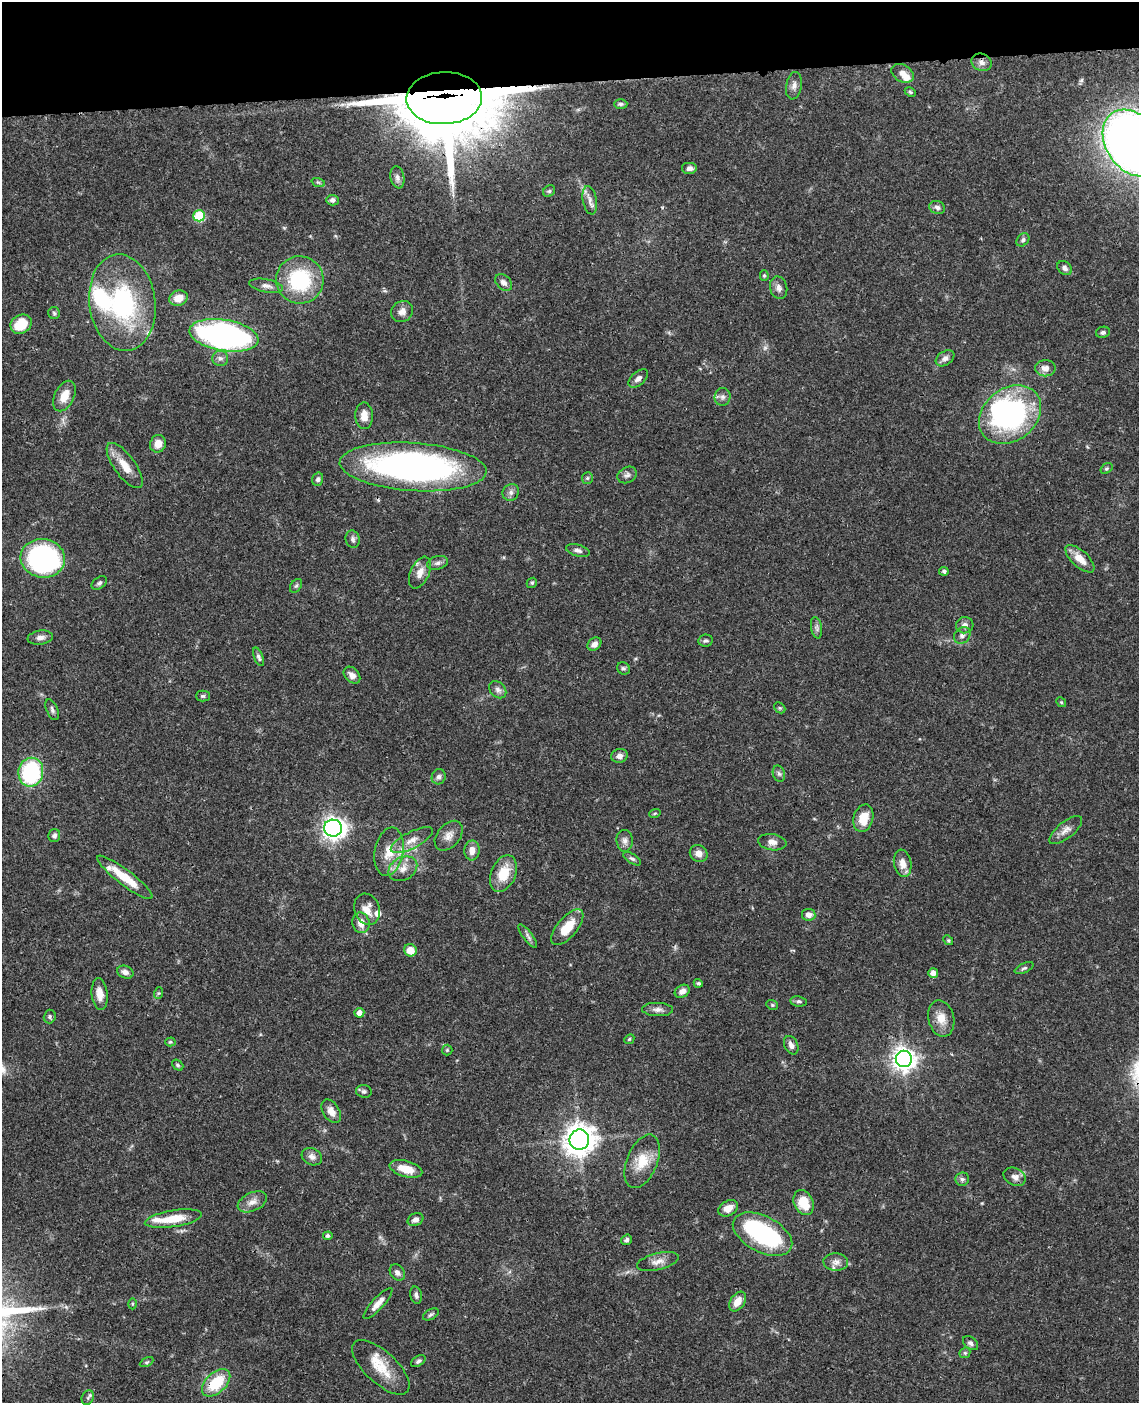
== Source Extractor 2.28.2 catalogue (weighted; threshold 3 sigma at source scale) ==
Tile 3 of 4 x 3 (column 3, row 1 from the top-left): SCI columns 2391-3527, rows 3058-4458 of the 4780 x 4613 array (HDU 1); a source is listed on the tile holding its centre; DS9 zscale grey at full resolution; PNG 1141 x 1405 px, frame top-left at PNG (2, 2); each listed source drawn as its Kron ellipse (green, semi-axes under 4 px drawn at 4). Shown black and unused: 6% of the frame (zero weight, under 3 of 4 exposures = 6% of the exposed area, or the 3 px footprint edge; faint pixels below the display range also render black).
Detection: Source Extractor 2.28.2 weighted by HDU 2 'WHT'; one run over the whole footprint, this tile lists its part. Background 0.0453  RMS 0.0029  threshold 0.0129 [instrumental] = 3 sigma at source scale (4.5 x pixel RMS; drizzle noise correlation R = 1.50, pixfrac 1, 0.05/0.05 arcsec/px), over >= 5 px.
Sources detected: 157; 1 too faint to see at this stretch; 2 inside a brighter object's white glare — neither listed nor drawn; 7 inside a brighter listed object's ellipse — not listed separately; the other 147 listed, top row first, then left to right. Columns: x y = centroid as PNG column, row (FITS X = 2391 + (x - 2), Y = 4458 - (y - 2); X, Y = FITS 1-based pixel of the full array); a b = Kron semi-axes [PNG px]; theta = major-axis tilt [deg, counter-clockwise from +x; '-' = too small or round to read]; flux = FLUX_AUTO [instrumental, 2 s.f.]
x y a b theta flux
981 62 10 8 -23 1.6
903 73 12 8 -31 2
794 86 14 8 79 1.5
910 92 6 4 -24 0.44
444 98 38 26 2 2500
621 104 7 4 1 0.62
1133 143 36 27 -54 320
690 168 8 6 0 1.3
397 177 11 7 -79 1.2
318 182 7 4 -19 0.46
549 191 6 5 - 0.52
333 200 6 5 - 1
590 200 14 7 -79 1.7
937 207 8 6 -19 0.97
199 216 6 5 - 15
1023 240 7 5 47 0.64
1065 268 8 6 -38 1
764 275 5 4 - 0.41
300 280 24 23 - 21
504 283 10 7 -43 1.4
266 286 17 6 -11 1.6
779 288 11 8 -75 1.4
178 298 9 7 21 3.2
122 303 48 33 -82 37
402 311 11 10 - 1.8
54 313 6 6 - 0.55
21 324 11 9 30 7.7
1103 332 7 5 10 0.65
224 335 35 15 -9 86
220 358 8 7 - 1.1
945 358 10 7 34 1.3
1045 368 10 8 0 2.1
638 378 11 6 41 1.3
64 396 16 10 63 3.9
722 397 9 8 - 1.1
1010 415 34 26 39 54
364 416 13 8 -88 2.6
158 444 9 7 72 2.9
125 466 27 10 -54 4.6
413 467 73 24 -4 110
1106 468 6 4 34 0.46
627 475 10 7 29 1.1
587 478 6 5 - 0.47
318 479 7 5 74 0.78
511 492 9 8 - 1.1
353 539 9 7 -76 0.9
578 550 12 5 -15 1
43 558 22 19 -8 55
1080 559 18 8 -43 3.9
438 563 10 6 16 1.1
944 571 5 4 - 0.54
420 573 17 9 66 2.6
99 583 8 5 40 0.72
532 583 5 4 - 0.42
296 586 8 5 53 0.57
965 625 8 8 - 1.4
816 628 11 5 -80 0.85
962 635 9 7 46 1.1
40 638 13 7 7 1.5
706 641 7 6 - 0.71
594 644 7 6 - 1.4
259 657 9 4 -68 0.76
623 668 6 6 - 0.6
352 675 10 7 -47 1.6
498 690 10 7 -45 1.1
203 696 7 5 0 0.58
1061 702 5 4 - 0.35
780 708 6 4 -44 0.44
52 710 11 5 -67 0.84
619 756 8 7 - 1.5
31 772 14 12 79 28
779 774 8 6 -72 0.79
439 777 7 7 - 0.91
655 813 6 3 19 0.33
863 818 14 9 74 5.1
333 828 9 8 - 170
1066 830 20 8 39 2.1
54 836 6 6 - 0.96
449 836 17 11 50 2.5
412 840 23 8 27 3.1
625 841 11 8 -85 1.4
772 842 14 8 -8 1.7
472 850 10 7 87 2.3
389 852 24 14 79 6
699 853 9 8 - 2.1
632 859 10 4 -33 0.7
903 863 14 8 -80 2.5
403 869 15 11 28 3
503 874 19 12 67 6.6
125 877 34 7 -37 8
367 909 16 12 -71 3.5
809 915 7 6 - 1.6
361 923 10 8 -78 2.8
567 927 22 10 50 6.4
528 936 14 4 -53 0.95
948 940 5 4 - 0.35
410 950 6 6 - 4
1024 968 10 5 25 0.63
125 972 8 6 -23 1.2
933 973 5 5 - 1.8
698 983 4 3 - 0.52
682 991 8 6 30 1.7
159 993 6 4 70 0.38
100 994 16 8 -84 2.9
799 1001 8 5 -8 0.63
772 1005 6 4 -22 0.41
657 1010 15 6 -2 1.4
359 1013 5 5 - 1.7
50 1017 7 6 - 0.58
941 1018 18 13 -76 3.8
629 1039 5 4 - 0.36
170 1042 5 4 - 0.39
791 1045 10 6 -64 1.3
447 1050 5 5 - 0.39
904 1059 8 8 - 230
178 1065 6 4 -41 0.48
364 1091 8 6 -13 0.8
331 1111 13 8 -59 2.3
579 1140 10 10 - 390
312 1157 10 8 -27 1.3
642 1161 28 15 68 6.7
406 1169 17 8 -16 4.5
1015 1177 11 8 -27 1.7
962 1179 7 7 - 0.84
252 1202 15 9 24 2.2
804 1203 13 9 -65 6.7
728 1208 10 7 29 2.7
173 1219 29 8 9 6.7
416 1220 8 6 25 1.3
762 1234 32 18 -28 38
328 1236 4 4 - 0.66
627 1240 5 5 - 0.72
658 1262 21 8 13 2.3
836 1262 12 8 -3 1.6
397 1273 9 7 -51 1.2
416 1295 8 5 -75 0.9
738 1301 11 7 56 2.9
132 1304 5 3 - 0.3
378 1304 20 6 47 2.3
431 1314 8 5 30 0.66
970 1343 8 6 -39 0.85
965 1353 6 5 - 0.45
418 1361 8 5 34 0.76
147 1362 7 4 26 0.44
381 1367 36 16 -43 7.4
216 1383 17 10 43 11
88 1398 7 6 - 0.66
Overlapping masked pixels (flux is a lower limit): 5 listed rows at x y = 444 98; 1133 143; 224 335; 413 467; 216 1383
Isophote crosses this tile's border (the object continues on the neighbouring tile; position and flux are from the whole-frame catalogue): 1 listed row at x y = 1133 143